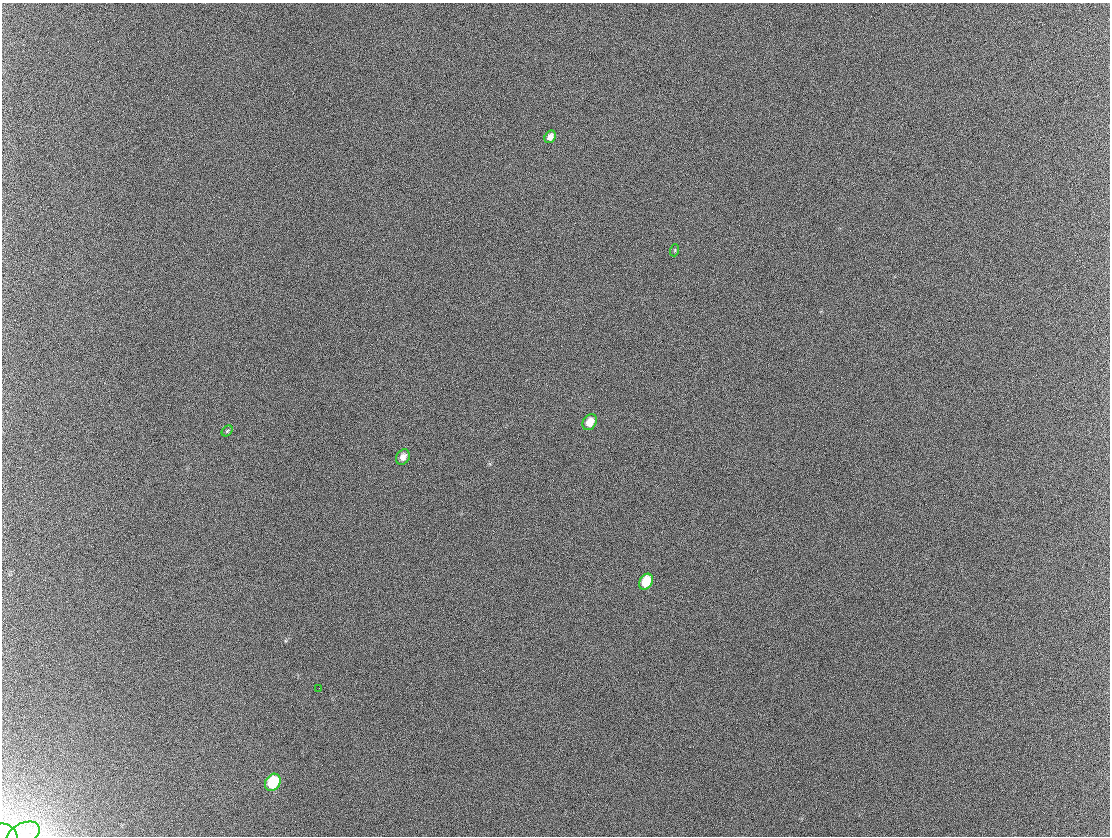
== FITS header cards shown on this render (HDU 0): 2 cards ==
NAXIS1  =                 1108 / Axis length
NAXIS2  =                  834 / Axis length

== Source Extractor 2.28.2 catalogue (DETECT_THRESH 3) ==
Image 1108 x 834 px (HDU 0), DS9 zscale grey, 1 PNG px = 1 image px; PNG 1112 x 838 px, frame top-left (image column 1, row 834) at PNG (2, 3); each listed source drawn as its Kron ellipse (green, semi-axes under 4 px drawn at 4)
Background 291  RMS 41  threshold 124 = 3 sigma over >= 5 px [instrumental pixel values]
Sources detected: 10; all 10 listed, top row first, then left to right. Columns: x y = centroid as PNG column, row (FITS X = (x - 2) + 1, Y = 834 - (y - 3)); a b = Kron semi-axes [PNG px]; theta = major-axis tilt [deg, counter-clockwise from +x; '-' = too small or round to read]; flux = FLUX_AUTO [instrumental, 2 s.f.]
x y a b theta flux
550 137 7 5 57 17000
675 250 6 4 72 3100
590 422 8 6 56 35000
227 431 6 4 46 4200
403 457 8 6 57 16000
646 582 8 6 60 72000
319 688 2 2 - 1300
273 782 9 7 55 140000
23 834 18 11 27 34000
4 835 14 10 -29 18000
At the frame edge (FLAGS 8, measured only in part): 2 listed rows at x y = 23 834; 4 835